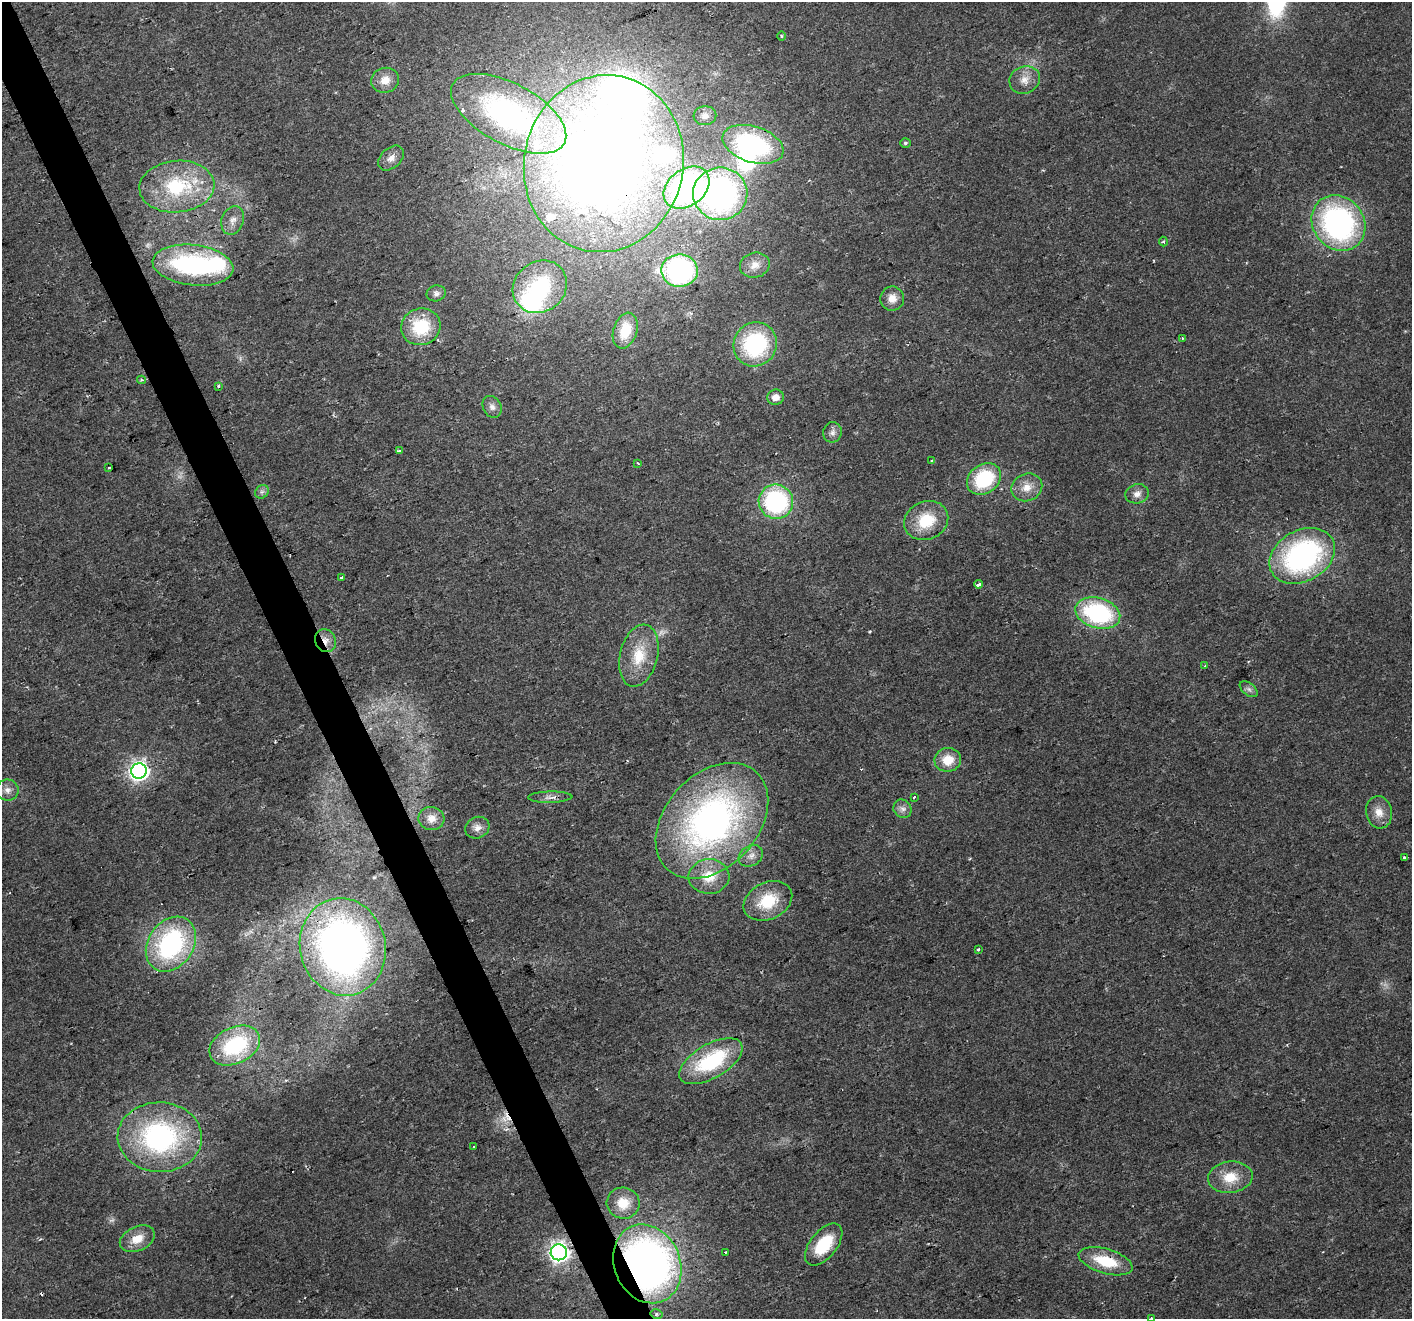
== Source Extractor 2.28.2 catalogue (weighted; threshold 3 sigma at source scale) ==
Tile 11 of 4 x 4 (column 3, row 3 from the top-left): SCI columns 2820-4229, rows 1462-2778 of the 5638 x 5498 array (HDU 1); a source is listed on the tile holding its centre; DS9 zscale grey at full resolution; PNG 1414 x 1321 px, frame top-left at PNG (2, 2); each listed source drawn as its Kron ellipse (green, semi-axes under 4 px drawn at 4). Shown black and unused: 3% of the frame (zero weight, under 2 of 3 exposures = <1% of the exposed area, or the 3 px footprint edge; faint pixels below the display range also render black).
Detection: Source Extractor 2.28.2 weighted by HDU 2 'WHT'; one run over the whole footprint, this tile lists its part. Background 0.026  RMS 0.0035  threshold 0.0158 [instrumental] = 3 sigma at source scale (4.5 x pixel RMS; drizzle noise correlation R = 1.50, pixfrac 1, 0.0396/0.0396 arcsec/px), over >= 5 px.
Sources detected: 96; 4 too faint to see at this stretch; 4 inside a brighter object's white glare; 3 cosmic-ray / hot-pixel residue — neither listed nor drawn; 6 inside a brighter listed object's ellipse — not listed separately; the other 79 listed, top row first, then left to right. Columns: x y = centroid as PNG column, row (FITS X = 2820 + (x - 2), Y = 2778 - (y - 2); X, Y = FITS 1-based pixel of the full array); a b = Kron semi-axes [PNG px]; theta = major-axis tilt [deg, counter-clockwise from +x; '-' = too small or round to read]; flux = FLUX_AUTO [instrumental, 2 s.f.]
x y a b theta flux
781 36 5 3 - 0.37
385 80 14 12 16 4.8
1025 80 15 13 27 4.2
509 114 63 30 -28 95
705 116 11 9 4 2.1
905 143 5 4 - 0.68
753 144 31 18 -17 50
391 158 15 10 42 2.7
604 164 89 79 78 420
177 187 37 26 5 30
687 188 25 18 37 85
720 194 27 26 - 100
233 220 15 11 70 3
1338 223 29 25 -53 90
1163 242 5 4 - 0.51
193 265 41 20 -6 54
755 265 15 12 14 3.8
679 270 18 16 -2 62
540 287 28 25 37 30
436 293 9 8 - 1.5
892 298 12 12 - 3.7
421 327 20 18 21 17
625 331 18 11 72 10
1182 338 3 2 - 0.32
755 344 22 21 - 42
141 380 4 3 - 0.48
219 386 3 3 - 1.2
776 397 8 7 - 3
492 407 11 9 -61 1.8
832 432 10 9 - 1.7
399 451 3 3 - 9.8
931 460 3 2 - 0.36
638 463 3 3 - 0.38
109 468 3 3 - 0.92
984 479 18 14 34 24
1027 487 16 13 22 5
262 492 7 6 - 0.98
1137 494 12 9 13 2.4
776 502 17 17 - 47
926 521 22 19 24 13
1302 556 35 25 29 79
342 578 3 3 - 3.7
979 584 4 3 - 12
1098 613 23 15 -16 46
326 641 12 10 -61 3
639 656 31 18 76 12
1205 666 4 4 - 0.51
1249 689 10 6 -38 1.2
948 760 13 12 - 7.1
139 771 8 7 - 180
7 790 11 10 - 2.2
550 797 22 5 1 2.2
914 797 3 3 - 1.1
902 809 10 8 -50 1.8
1379 812 16 13 -77 4.4
431 819 13 11 -7 3
712 821 66 46 47 140
477 828 12 10 25 2.5
751 856 13 10 29 2.7
1404 858 3 3 - 1.5
709 876 20 17 3 10
768 901 25 18 26 14
171 944 29 22 55 59
343 947 49 43 -77 210
978 949 3 2 - 0.52
235 1045 27 18 25 29
711 1061 35 17 30 31
160 1137 42 35 -2 68
474 1147 3 2 - 0.47
1230 1177 22 15 7 8.6
623 1203 16 15 - 7.2
137 1239 18 12 25 6
824 1245 25 13 51 16
559 1252 8 8 - 180
725 1252 2 2 - 0.33
1106 1261 28 12 -17 14
647 1264 40 33 -67 190
656 1314 6 4 -12 0.68
1151 1318 3 3 - 0.42
Overlapping masked pixels (flux is a lower limit): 7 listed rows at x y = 753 144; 604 164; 193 265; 326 641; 343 947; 559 1252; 647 1264
Isophote crosses this tile's border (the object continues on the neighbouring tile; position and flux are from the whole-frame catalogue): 1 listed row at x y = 1151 1318